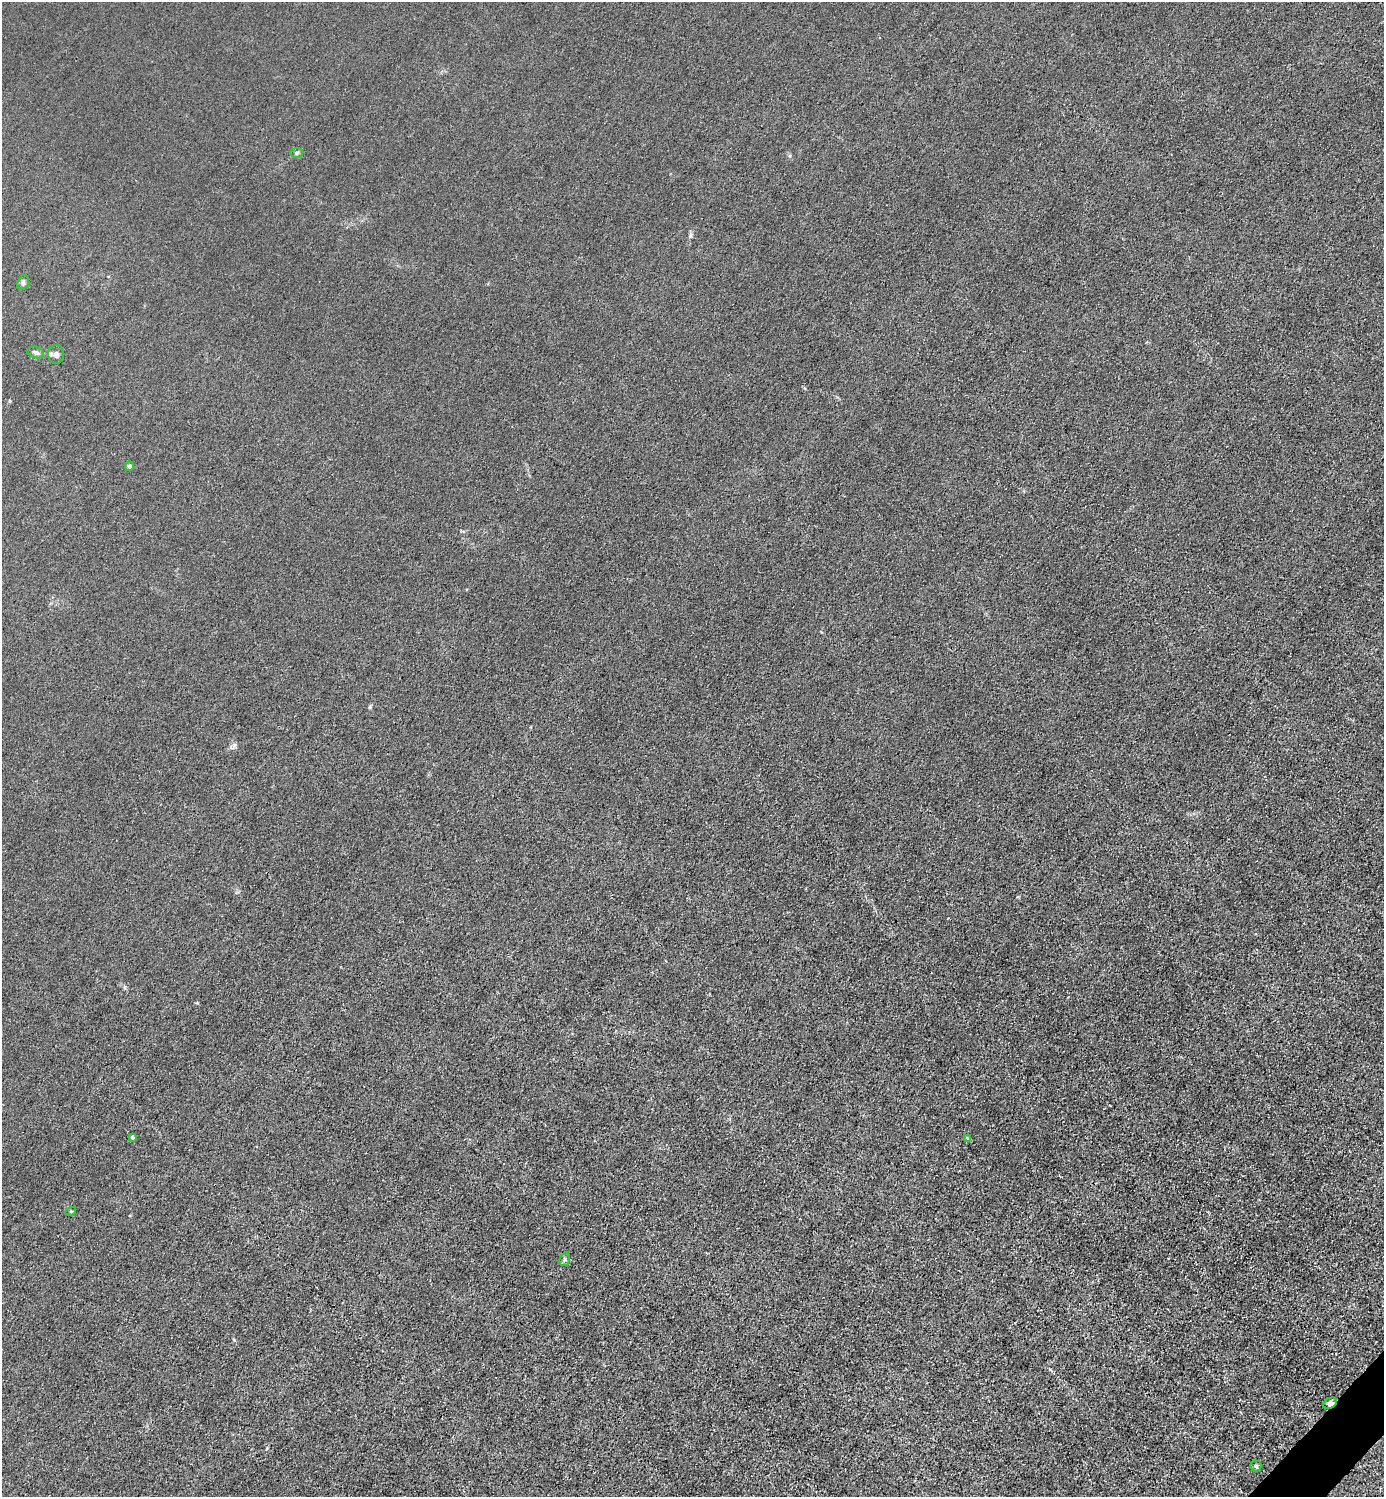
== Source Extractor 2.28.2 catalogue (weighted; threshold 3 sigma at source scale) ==
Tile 6 of 4 x 4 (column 2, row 2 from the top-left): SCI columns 1683-3064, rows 2993-4487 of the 5985 x 5985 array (HDU 1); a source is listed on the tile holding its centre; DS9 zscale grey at full resolution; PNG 1386 x 1499 px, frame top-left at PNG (2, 2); each listed source drawn as its Kron ellipse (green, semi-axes under 4 px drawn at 4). Shown black and unused: <1% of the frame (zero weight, under 3 of 4 exposures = <1% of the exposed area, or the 3 px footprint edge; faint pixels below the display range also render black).
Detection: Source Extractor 2.28.2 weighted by HDU 2 'WHT'; one run over the whole footprint, this tile lists its part. Background 0.0214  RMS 0.0062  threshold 0.028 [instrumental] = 3 sigma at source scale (4.5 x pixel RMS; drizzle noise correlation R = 1.50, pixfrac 1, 0.05/0.05 arcsec/px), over >= 5 px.
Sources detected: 11; all 11 listed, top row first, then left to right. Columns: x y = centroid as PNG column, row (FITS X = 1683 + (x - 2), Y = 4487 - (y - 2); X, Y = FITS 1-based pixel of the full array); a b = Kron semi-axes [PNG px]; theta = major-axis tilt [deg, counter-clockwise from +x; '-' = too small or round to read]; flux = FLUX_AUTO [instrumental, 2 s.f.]
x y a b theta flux
296 153 6 5 - 1.1
23 282 7 5 72 1.2
36 352 8 5 -19 1.6
56 354 9 8 - 2.6
129 466 4 4 - 1.3
132 1137 4 3 - 1.4
968 1139 4 3 - 1.7
71 1211 5 3 - 0.55
565 1259 7 5 75 1.1
1330 1403 7 5 26 2.1
1256 1466 5 5 - 1
Overlapping masked pixels (flux is a lower limit): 1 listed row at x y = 1330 1403